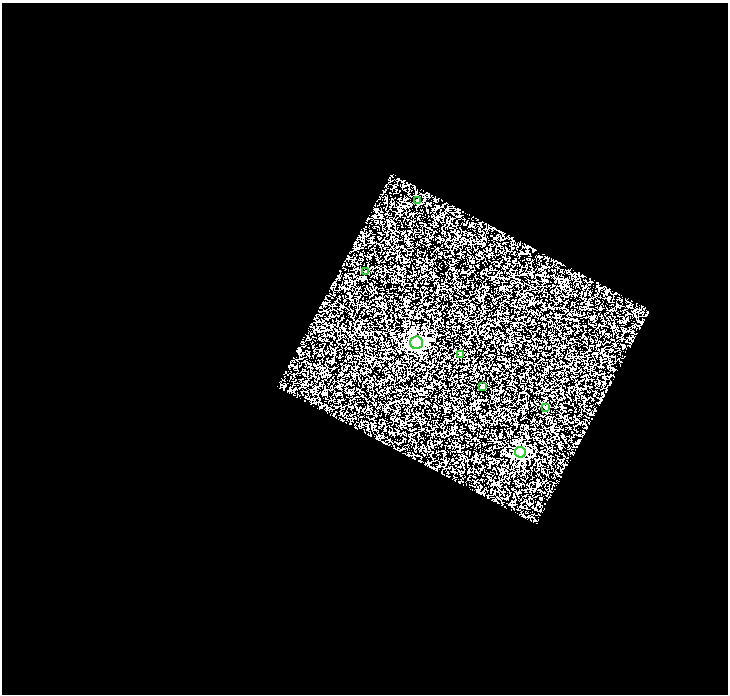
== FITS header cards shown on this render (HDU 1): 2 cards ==
NAXIS1  =                  726
NAXIS2  =                  692

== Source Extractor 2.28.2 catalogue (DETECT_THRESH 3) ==
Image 726 x 692 px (HDU 1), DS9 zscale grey, 1 PNG px = 1 image px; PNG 730 x 696 px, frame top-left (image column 1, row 692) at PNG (2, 3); each listed source drawn as its Kron ellipse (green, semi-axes under 4 px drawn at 4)
Background 0.91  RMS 2.5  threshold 7.63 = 3 sigma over >= 5 px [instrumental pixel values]
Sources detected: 7; all 7 listed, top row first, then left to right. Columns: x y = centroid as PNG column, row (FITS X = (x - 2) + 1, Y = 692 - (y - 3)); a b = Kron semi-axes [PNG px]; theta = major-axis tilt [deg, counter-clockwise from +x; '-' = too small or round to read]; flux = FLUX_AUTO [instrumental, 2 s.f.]
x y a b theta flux
418 200 3 3 - 310
365 272 2 2 - 130
416 343 6 6 - 40000
461 354 4 4 - 240
482 387 4 3 - 400
545 407 4 2 - 140
520 452 5 5 - 17000